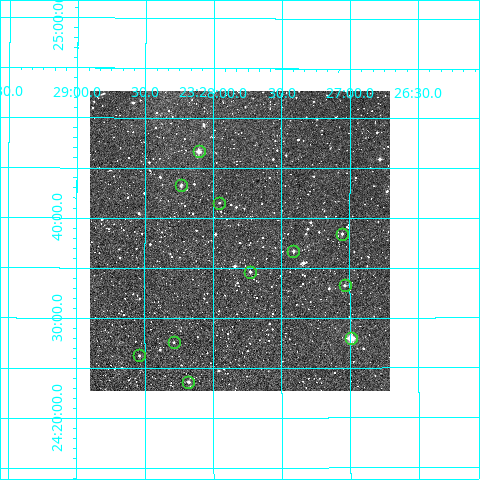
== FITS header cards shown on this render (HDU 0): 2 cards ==
NAXIS1  =                  300
NAXIS2  =                  300

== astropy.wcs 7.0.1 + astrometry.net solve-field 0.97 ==
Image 300 x 300 px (HDU 0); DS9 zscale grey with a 90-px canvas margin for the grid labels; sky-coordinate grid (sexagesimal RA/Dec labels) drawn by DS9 from the SOLVED WCS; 11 Tycho-2 reference stars matched to detected sources circled (green)
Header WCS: RA---TAN/DEC--TAN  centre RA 23:27:48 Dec +24:38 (351.95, +24.63 deg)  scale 6 arcsec/px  FOV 30.0' x 30.0'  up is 0 deg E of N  parity normal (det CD < 0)
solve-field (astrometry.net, Tycho-2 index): VERIFIED the header's WCS against the Tycho-2 star catalogue (11 matches, 0 conflicts) and refined it, rather than solving blind
Solved WCS: RA---TAN-SIP/DEC--TAN-SIP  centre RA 23:27:48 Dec +24:38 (351.95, +24.63 deg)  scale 5.99 arcsec/px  FOV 29.9' x 30.0'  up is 0 deg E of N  parity normal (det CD < 0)
The solver's refit moves the header's centre by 1.2 arcsec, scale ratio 0.9981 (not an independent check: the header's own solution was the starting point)
Tycho-2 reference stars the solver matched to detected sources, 11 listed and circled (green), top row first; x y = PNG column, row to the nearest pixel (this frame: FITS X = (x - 90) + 1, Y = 300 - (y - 91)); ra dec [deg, ICRS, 3 dp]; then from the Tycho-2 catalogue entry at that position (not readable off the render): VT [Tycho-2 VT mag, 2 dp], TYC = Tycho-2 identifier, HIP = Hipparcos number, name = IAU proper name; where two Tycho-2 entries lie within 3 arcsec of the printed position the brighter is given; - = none
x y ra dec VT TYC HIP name
199 151 352.027 +24.778 10.40 2250-337-1 - -
181 185 352.059 +24.721 11.74 2250-893-1 - -
219 203 351.989 +24.692 12.26 2250-2603-1 - -
342 234 351.764 +24.641 12.43 2250-312-1 - -
293 251 351.853 +24.612 12.71 2250-703-1 - -
250 272 351.932 +24.577 12.31 2250-1580-1 - -
345 285 351.759 +24.554 12.29 2250-704-1 - -
351 338 351.748 +24.466 8.91 2250-645-1 115745 -
174 342 352.072 +24.459 12.43 2250-1753-1 - -
139 355 352.135 +24.437 12.09 2250-441-1 - -
188 382 352.045 +24.394 11.31 2250-1755-1 - -